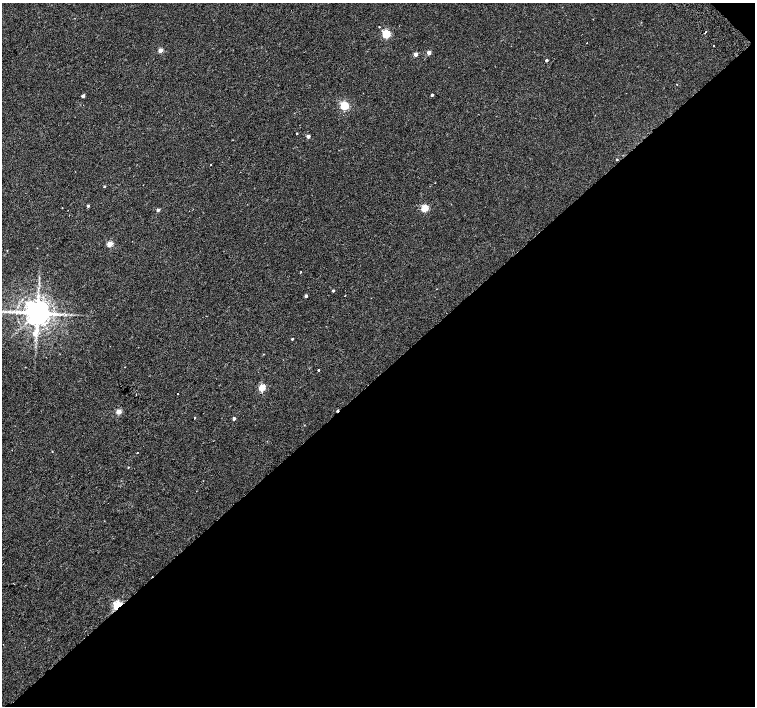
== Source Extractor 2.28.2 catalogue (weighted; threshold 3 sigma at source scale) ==
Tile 12 of 4 x 4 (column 4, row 3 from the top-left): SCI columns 4568-6073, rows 1672-3079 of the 6118 x 6093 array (HDU 1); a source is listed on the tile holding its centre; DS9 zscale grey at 2 x 2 block average (1 PNG px = mean of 2 x 2 image px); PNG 757 x 708 px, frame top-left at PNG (2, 3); no overlay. Shown black and unused: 47% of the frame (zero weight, under 2 of 3 exposures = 3% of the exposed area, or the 3 px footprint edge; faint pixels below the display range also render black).
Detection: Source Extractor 2.28.2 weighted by HDU 2 'WHT'; one run over the whole footprint, this tile lists its part. Background 0.00525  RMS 0.0036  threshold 0.0162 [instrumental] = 3 sigma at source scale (4.5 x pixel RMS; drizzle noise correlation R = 1.50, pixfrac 1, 0.0396/0.0396 arcsec/px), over >= 5 px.
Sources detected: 43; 3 cosmic-ray / hot-pixel residue — not listed; the other 40 listed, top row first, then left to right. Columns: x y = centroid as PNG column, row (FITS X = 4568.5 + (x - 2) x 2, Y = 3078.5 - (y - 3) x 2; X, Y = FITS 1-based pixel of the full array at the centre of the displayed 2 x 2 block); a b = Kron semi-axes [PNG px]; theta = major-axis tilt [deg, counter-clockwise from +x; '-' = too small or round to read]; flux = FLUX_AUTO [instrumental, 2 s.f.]
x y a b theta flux
379 27 2 2 - 0.45
705 32 4 2 - 0.93
386 34 3 3 - 51
713 46 2 2 - 1.5
160 50 3 2 - 7.6
429 52 2 2 - 6.8
415 54 2 2 - 6.6
546 60 2 2 - 1.5
677 84 2 2 - 0.27
432 95 2 2 - 1.1
83 96 2 2 - 2.7
344 105 3 3 - 55
297 133 2 2 - 0.51
308 136 3 2 - 3.6
617 160 2 2 - 2.1
211 165 2 2 - 0.47
104 186 2 2 - 0.92
88 206 3 3 - 1.3
62 207 2 2 - 0.46
424 208 3 3 - 28
158 210 3 2 - 2.2
110 244 3 3 - 17
301 272 3 2 - 0.47
333 291 2 2 - 1.2
306 296 2 2 - 2.2
9 312 6 3 -13 1.8
37 313 7 6 - 1500
292 339 2 2 - 0.89
110 346 2 2 - 0.41
25 367 2 2 - 0.38
318 370 2 2 - 6.4
262 387 3 3 - 24
177 394 2 2 - 7
118 411 3 3 - 14
194 418 2 2 - 0.57
234 418 2 2 - 2.3
52 451 2 2 - 0.32
137 453 2 2 - 0.4
128 467 2 2 - 0.46
118 605 3 2 - 78
Overlapping masked pixels (flux is a lower limit): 1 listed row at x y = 118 605
Diffuse or blended objects may show on this block-average render without a row.